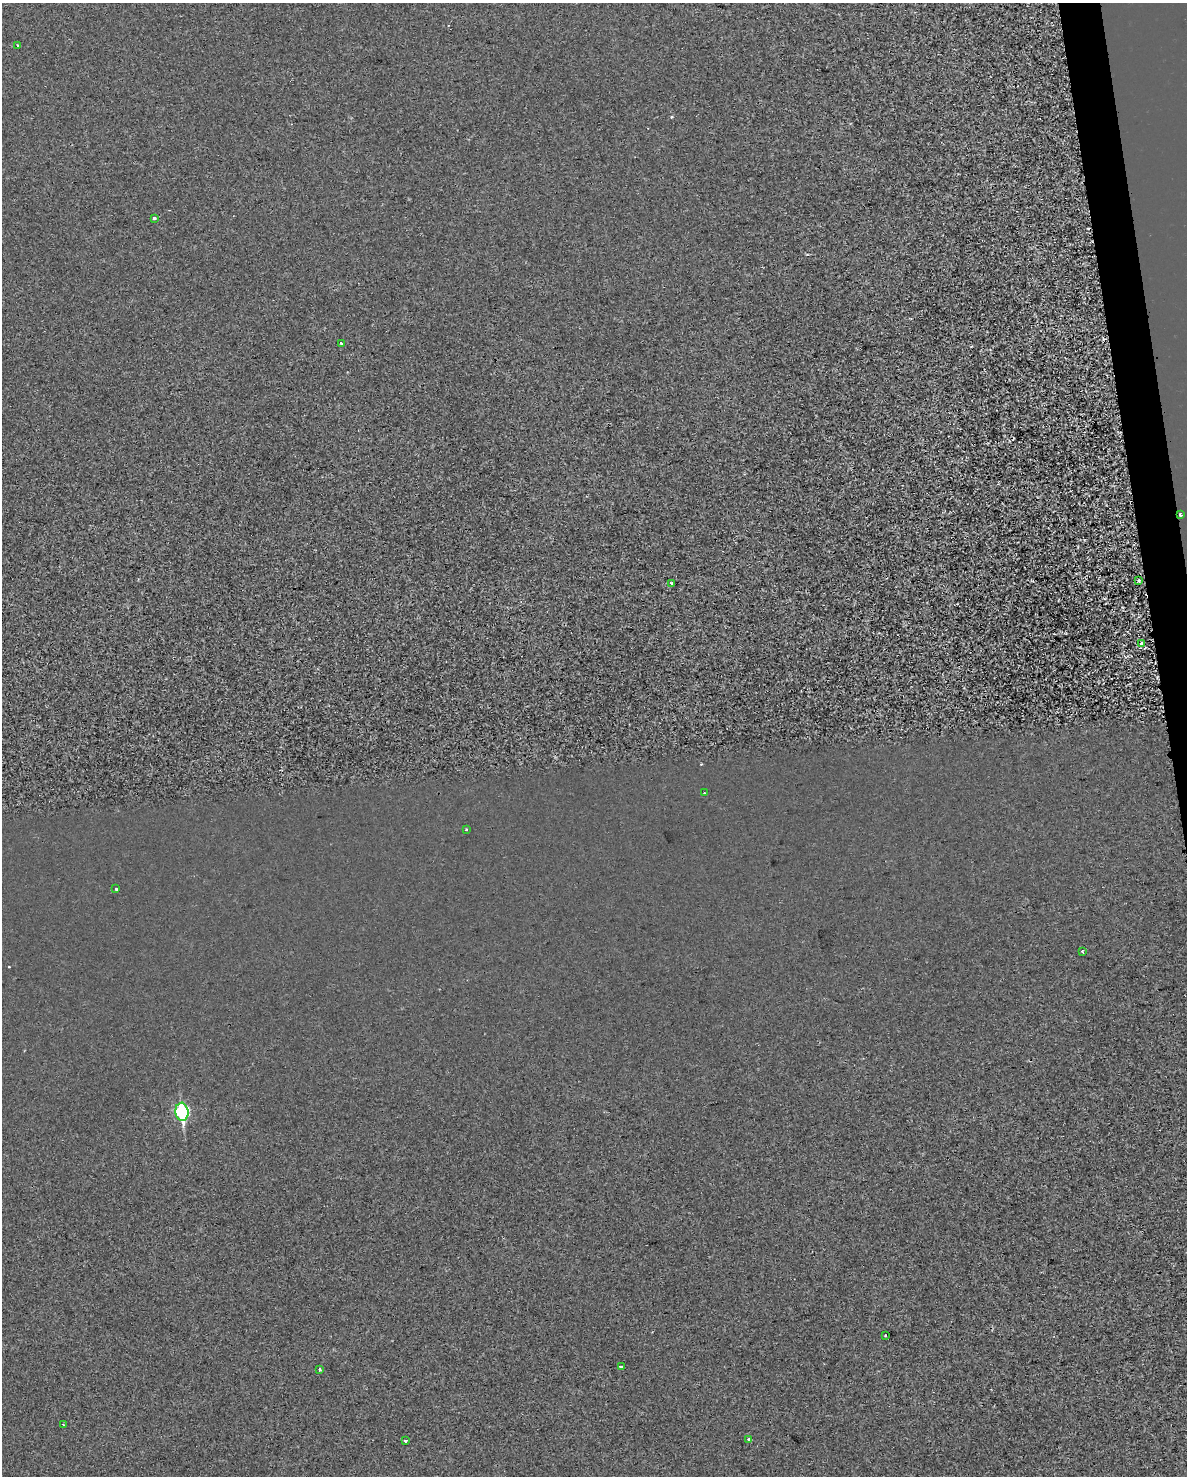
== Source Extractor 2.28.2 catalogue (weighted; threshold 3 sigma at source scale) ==
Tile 6 of 4 x 3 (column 2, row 2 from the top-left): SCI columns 1189-2373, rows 1496-2969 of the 4747 x 4509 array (HDU 1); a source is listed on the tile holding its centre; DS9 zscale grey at full resolution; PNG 1189 x 1478 px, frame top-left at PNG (2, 3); each listed source drawn as its Kron ellipse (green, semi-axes under 4 px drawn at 4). Shown black and unused: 2% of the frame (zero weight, under 2 of 3 exposures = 1% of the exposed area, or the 3 px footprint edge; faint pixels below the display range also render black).
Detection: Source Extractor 2.28.2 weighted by HDU 2 'WHT'; one run over the whole footprint, this tile lists its part. Background -2.45e-04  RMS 0.0049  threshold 0.0221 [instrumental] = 3 sigma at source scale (4.5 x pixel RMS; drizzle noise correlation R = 1.50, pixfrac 1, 0.0396/0.0396 arcsec/px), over >= 5 px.
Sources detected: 22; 4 cosmic-ray / hot-pixel residue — neither listed nor drawn; the other 18 listed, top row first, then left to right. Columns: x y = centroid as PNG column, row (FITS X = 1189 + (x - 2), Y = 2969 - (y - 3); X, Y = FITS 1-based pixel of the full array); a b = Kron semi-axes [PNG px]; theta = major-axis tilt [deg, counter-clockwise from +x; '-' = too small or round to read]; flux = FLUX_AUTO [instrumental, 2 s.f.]
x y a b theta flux
18 45 3 3 - 0.53
154 218 3 3 - 3.7
341 344 3 3 - 2.4
1180 515 3 3 - 1.7
1139 581 3 3 - 2.5
672 583 4 3 - 0.77
1141 644 4 3 - 4.9
704 793 2 2 - 0.31
466 830 3 3 - 0.44
116 889 3 2 - 1.3
1082 951 3 3 - 0.68
182 1112 9 6 -84 63
885 1335 2 2 - 0.36
621 1366 3 2 - 1
320 1370 3 3 - 0.95
63 1425 2 2 - 0.35
749 1439 3 3 - 3.4
405 1440 3 3 - 2.2
Overlapping masked pixels (flux is a lower limit): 1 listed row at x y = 1180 515